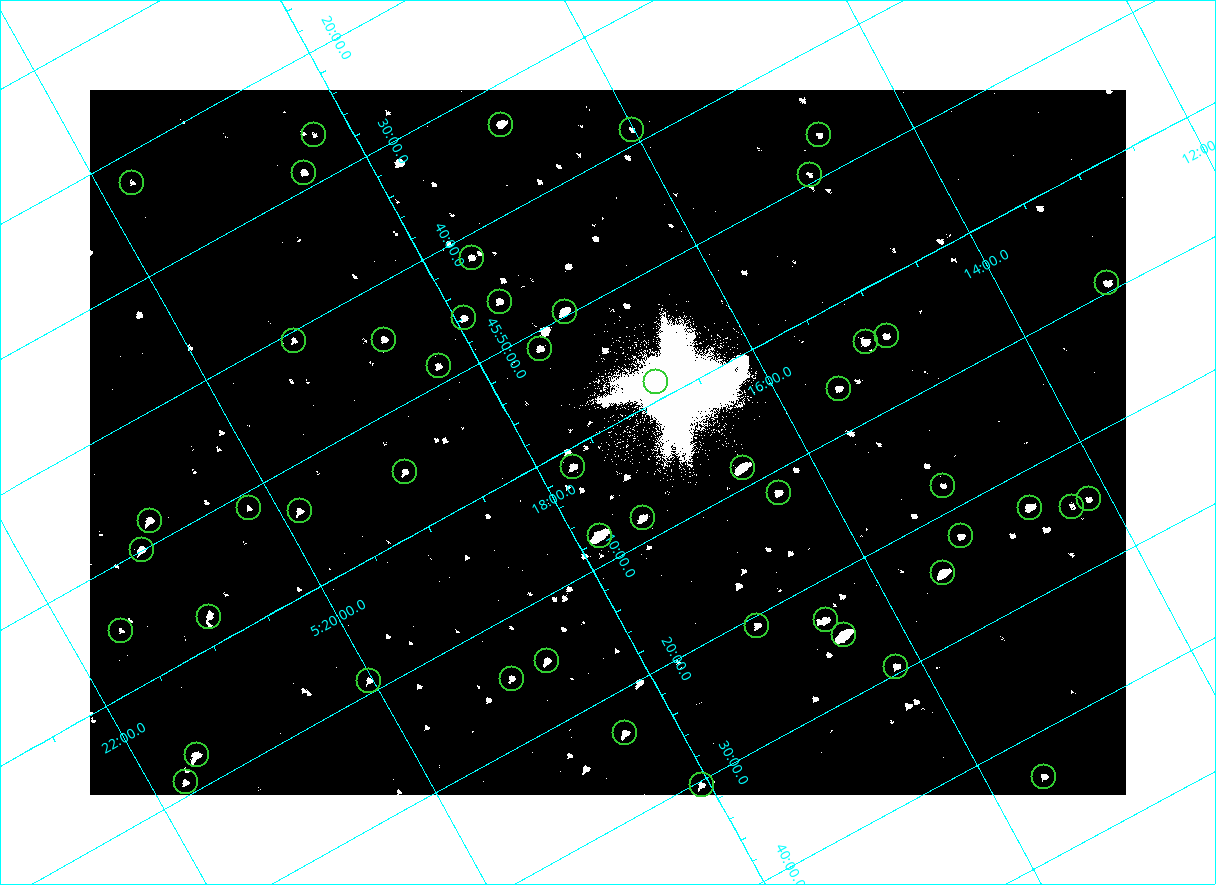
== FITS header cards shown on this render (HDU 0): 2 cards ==
NAXIS1  =                 2072
NAXIS2  =                 1410

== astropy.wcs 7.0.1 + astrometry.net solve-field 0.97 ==
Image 2072 x 1410 px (HDU 0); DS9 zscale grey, zoomed out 1/2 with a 90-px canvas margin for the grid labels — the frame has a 2x2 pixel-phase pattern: the four 2x2 pixel phases sit at different levels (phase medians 80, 80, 80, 144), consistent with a one-shot-colour (mosaic) sensor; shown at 1/2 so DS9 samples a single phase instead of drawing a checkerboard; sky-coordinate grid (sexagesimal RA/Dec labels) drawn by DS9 from the SOLVED WCS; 50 Tycho-2 reference stars matched to detected sources circled (green)
Header WCS: none
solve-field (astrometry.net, Tycho-2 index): SOLVED blind (the file carries no WCS)
Solved WCS: RA---TAN-SIP/DEC--TAN-SIP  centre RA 05:17:24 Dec +46:01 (79.35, +46.02 deg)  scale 2.54 arcsec/px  FOV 87.7' x 59.7'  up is -151 deg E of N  parity flipped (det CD > 0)
(file carries no celestial WCS; the grid is the blind solution)
Tycho-2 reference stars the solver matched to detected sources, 50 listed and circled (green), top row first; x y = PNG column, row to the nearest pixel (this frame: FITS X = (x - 90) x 2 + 1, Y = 1410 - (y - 90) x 2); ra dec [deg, ICRS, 3 dp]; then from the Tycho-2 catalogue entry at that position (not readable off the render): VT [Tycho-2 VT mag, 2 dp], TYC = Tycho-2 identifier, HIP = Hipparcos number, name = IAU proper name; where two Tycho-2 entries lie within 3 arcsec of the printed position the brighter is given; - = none
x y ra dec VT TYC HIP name
500 124 79.231 +45.552 9.98 3358-927-1 - -
632 130 79.004 +45.647 11.41 3358-2181-1 - -
314 135 79.570 +45.438 11.18 3358-2771-1 - -
819 135 78.675 +45.779 11.07 3345-1858-1 - -
304 172 79.625 +45.478 9.93 3358-231-1 - -
810 174 78.730 +45.821 11.17 3345-560-1 - -
132 182 79.937 +45.373 10.74 3358-949-1 - -
472 258 79.411 +45.697 10.62 3358-1083-1 - -
1107 282 78.300 +46.154 9.71 3345-874-1 - -
500 302 79.404 +45.771 10.28 3358-1309-1 - -
564 312 79.298 +45.827 8.77 3358-3023-1 - -
464 318 79.483 +45.767 10.14 3358-481-1 - -
886 336 78.747 +46.074 10.28 3345-730-1 - -
294 340 79.806 +45.679 11.23 3358-1039-1 - -
384 340 79.645 +45.739 10.39 3358-323-1 - -
866 342 78.791 +46.067 9.53 3358-1478-1 - -
540 348 79.377 +45.856 9.99 3358-2785-1 - -
438 366 79.575 +45.809 10.46 3358-3067-1 - -
656 382 79.203 +45.975 10.21 3358-3142-1 - -
838 388 78.883 +46.107 10.16 3358-1042-1 - -
573 467 79.434 +46.025 9.87 3358-2812-1 - -
742 468 79.133 +46.141 8.10 3358-3148-1 - -
405 472 79.737 +45.917 10.42 3358-2222-1 - -
942 486 78.790 +46.297 10.91 3358-2798-1 - -
778 492 79.092 +46.196 10.35 3358-1074-1 - -
1088 499 78.541 +46.411 10.86 3345-1321-1 - -
1072 506 78.578 +46.409 10.96 3345-1097-1 - -
249 508 80.050 +45.855 11.27 3358-2824-1 - -
1030 508 78.654 +46.383 8.84 3345-1869-1 - -
300 511 79.963 +45.894 10.08 3358-2584-1 - -
642 518 79.360 +46.135 9.37 3358-2973-1 - -
150 520 80.238 +45.802 9.43 3358-655-1 - -
600 536 79.453 +46.128 7.41 3358-2414-1 - -
960 536 78.806 +46.372 10.28 3358-1208-1 - -
142 550 80.281 +45.832 9.52 3358-2963-1 - -
943 573 78.874 +46.406 8.07 3358-1254-1 - -
209 617 80.228 +45.962 10.38 3358-2502-1 - -
826 620 79.131 +46.386 9.87 3358-62-1 - -
757 626 79.260 +46.346 10.40 3358-902-1 - -
120 630 80.398 +45.917 10.91 3358-2348-1 - -
844 635 79.113 +46.416 6.95 3358-1284-1 - -
547 661 79.670 +46.248 10.61 3358-2504-1 - -
896 666 79.049 +46.490 10.10 3358-1590-1 - -
512 678 79.751 +46.245 10.97 3358-2202-1 - -
369 680 80.007 +46.150 10.36 3358-1438-1 - -
625 733 79.602 +46.390 9.90 3358-202-1 - -
196 755 80.388 +46.123 8.89 3358-1920-1 - -
1044 777 78.889 +46.726 10.59 3358-58-1 - -
186 782 80.435 +46.149 10.14 3358-1944-1 - -
702 785 79.516 +46.506 10.34 3358-900-1 - -